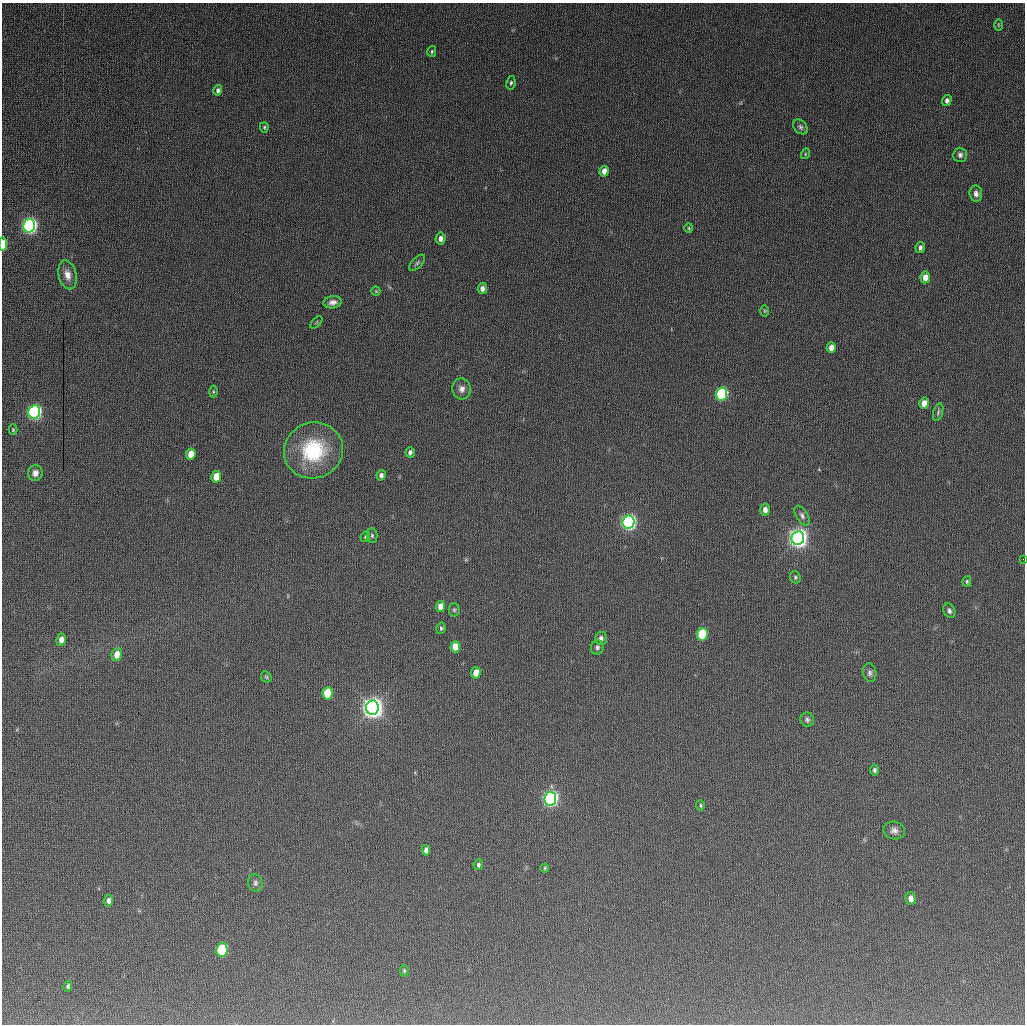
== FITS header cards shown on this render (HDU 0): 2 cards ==
NAXIS1  =                 1023
NAXIS2  =                 1022

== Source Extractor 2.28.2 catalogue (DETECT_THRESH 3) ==
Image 1023 x 1022 px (HDU 0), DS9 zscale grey, 1 PNG px = 1 image px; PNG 1027 x 1026 px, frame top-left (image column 1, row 1022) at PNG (2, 3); each listed source drawn as its Kron ellipse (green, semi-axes under 4 px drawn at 4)
Background 439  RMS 26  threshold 78.6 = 3 sigma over >= 5 px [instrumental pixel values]
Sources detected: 76; all 76 listed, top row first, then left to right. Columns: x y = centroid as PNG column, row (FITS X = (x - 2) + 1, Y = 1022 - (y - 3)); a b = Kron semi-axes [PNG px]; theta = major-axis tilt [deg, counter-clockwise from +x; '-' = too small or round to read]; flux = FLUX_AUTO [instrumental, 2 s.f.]
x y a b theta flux
998 25 6 4 -89 2.2e+03
432 51 5 4 - 2.5e+03
511 83 7 4 81 3.2e+03
218 90 5 4 - 4.4e+03
947 100 6 4 73 5.7e+03
264 127 5 4 - 2.4e+03
800 127 8 6 -48 4.6e+03
805 154 5 3 - 1.7e+03
960 155 7 7 - 6.0e+03
604 171 5 4 - 1.2e+04
976 194 8 6 -83 7.5e+03
29 226 7 6 - 9.3e+05
689 228 5 4 - 2.0e+03
441 239 6 5 - 8.0e+03
3 244 7 3 86 2.9e+04
920 248 5 4 - 5.2e+03
417 263 10 5 45 4.3e+03
67 275 15 9 -76 1.6e+04
925 277 6 5 - 1.6e+04
482 288 5 4 - 8.0e+03
376 291 5 4 - 1.8e+03
333 302 9 6 7 8.8e+03
765 311 6 3 -90 2.1e+03
316 322 7 4 46 2.2e+03
831 348 5 4 - 1.3e+04
462 389 10 9 - 1.1e+04
213 392 6 3 90 1.9e+03
722 394 6 5 - 3.0e+05
924 403 5 5 - 1.5e+04
34 412 7 6 - 6.2e+05
938 412 9 4 73 3.5e+03
13 430 5 4 - 2.1e+03
313 450 30 28 21 1.4e+05
410 452 5 4 - 5.2e+03
191 454 6 4 80 2.6e+04
35 473 8 7 - 9.3e+03
381 475 5 4 - 5.9e+03
216 477 6 5 - 3.5e+04
765 510 6 5 - 1.0e+04
802 516 11 6 -59 6.0e+03
628 522 7 6 - 8.7e+05
372 535 7 5 -89 3.0e+03
365 537 5 4 - 2.7e+03
798 538 7 6 - 1.9e+06
1023 559 2 2 - 2.1e+03
795 577 6 5 - 3.2e+03
967 581 5 4 - 2.6e+03
441 607 5 4 - 2.1e+04
454 610 6 5 - 3.0e+03
949 611 8 5 -64 5.5e+03
441 628 6 4 78 3.0e+03
702 634 6 5 - 1.0e+05
601 638 7 6 - 6.0e+03
61 640 6 4 82 1.1e+04
455 647 5 4 - 2.6e+04
597 647 7 6 - 4.3e+03
117 655 6 5 - 1.9e+04
476 673 6 4 83 2.3e+04
870 673 9 6 -80 5.9e+03
266 677 6 5 - 2.6e+03
328 693 6 5 - 8.4e+04
372 708 7 6 - 2.3e+06
807 720 7 6 - 4.6e+03
874 770 5 4 - 4.0e+03
550 799 7 6 - 8.7e+05
700 805 5 3 - 2.1e+03
894 830 11 9 -11 8.8e+03
426 850 5 4 - 6.8e+03
478 865 5 4 - 3.4e+03
545 868 4 4 - 1.8e+03
255 883 9 7 -77 5.8e+03
911 899 6 5 - 1.1e+04
108 901 6 5 - 5.7e+03
222 950 7 5 82 1.7e+05
404 971 5 4 - 2.5e+03
68 986 5 4 - 3.1e+03
At the frame edge (FLAGS 8, measured only in part): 2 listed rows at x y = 3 244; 1023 559